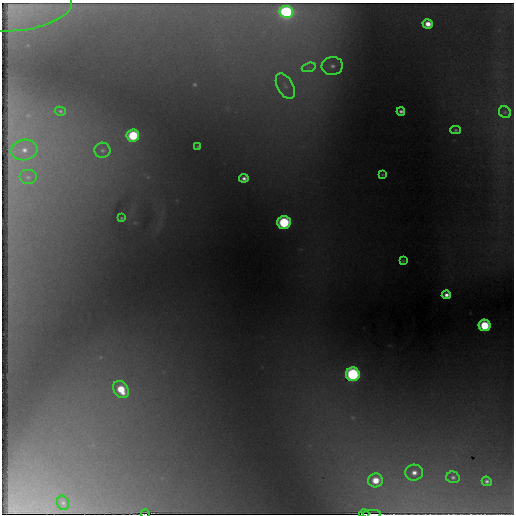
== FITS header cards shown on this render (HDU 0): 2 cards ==
NAXIS1  =                  512 / Axis length
NAXIS2  =                  512 / Axis length

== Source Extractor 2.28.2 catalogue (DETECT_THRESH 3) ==
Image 512 x 512 px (HDU 0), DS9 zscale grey, 1 PNG px = 1 image px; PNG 516 x 516 px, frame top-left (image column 1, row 512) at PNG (2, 3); each listed source drawn as its Kron ellipse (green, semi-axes under 4 px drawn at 4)
Background 1640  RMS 35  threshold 104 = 3 sigma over >= 5 px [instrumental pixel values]
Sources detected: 32; all 32 listed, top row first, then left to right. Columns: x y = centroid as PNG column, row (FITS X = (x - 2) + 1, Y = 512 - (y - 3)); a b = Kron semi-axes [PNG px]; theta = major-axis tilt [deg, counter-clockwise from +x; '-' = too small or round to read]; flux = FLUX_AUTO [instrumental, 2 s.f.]
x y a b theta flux
19 8 53 22 8 78000
286 12 7 6 - 530000
428 24 5 4 - 24000
332 66 10 9 - 17000
309 67 7 4 18 6700
285 86 14 8 -61 22000
60 111 5 4 - 3500
401 111 4 3 - 6300
505 112 6 5 - 4500
456 130 5 4 - 3500
133 136 6 6 - 160000
198 146 3 2 - 1600
24 150 13 10 9 31000
102 150 8 7 - 9100
382 174 4 2 - 1900
28 177 9 7 0 12000
244 178 4 4 - 9000
121 218 4 3 - 2700
284 222 6 6 - 240000
403 261 3 2 - 2000
446 295 4 4 - 12000
485 325 6 5 - 130000
353 374 7 7 - 430000
121 390 9 7 -55 70000
414 473 9 8 - 17000
453 477 7 5 -13 6100
375 480 7 7 - 43000
487 481 5 4 - 6400
63 503 7 5 -73 5600
145 514 4 2 - 3500
364 514 5 2 - 20000
372 514 9 2 -1 11000
At the frame edge (FLAGS 8, measured only in part): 3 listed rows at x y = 145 514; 364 514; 372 514